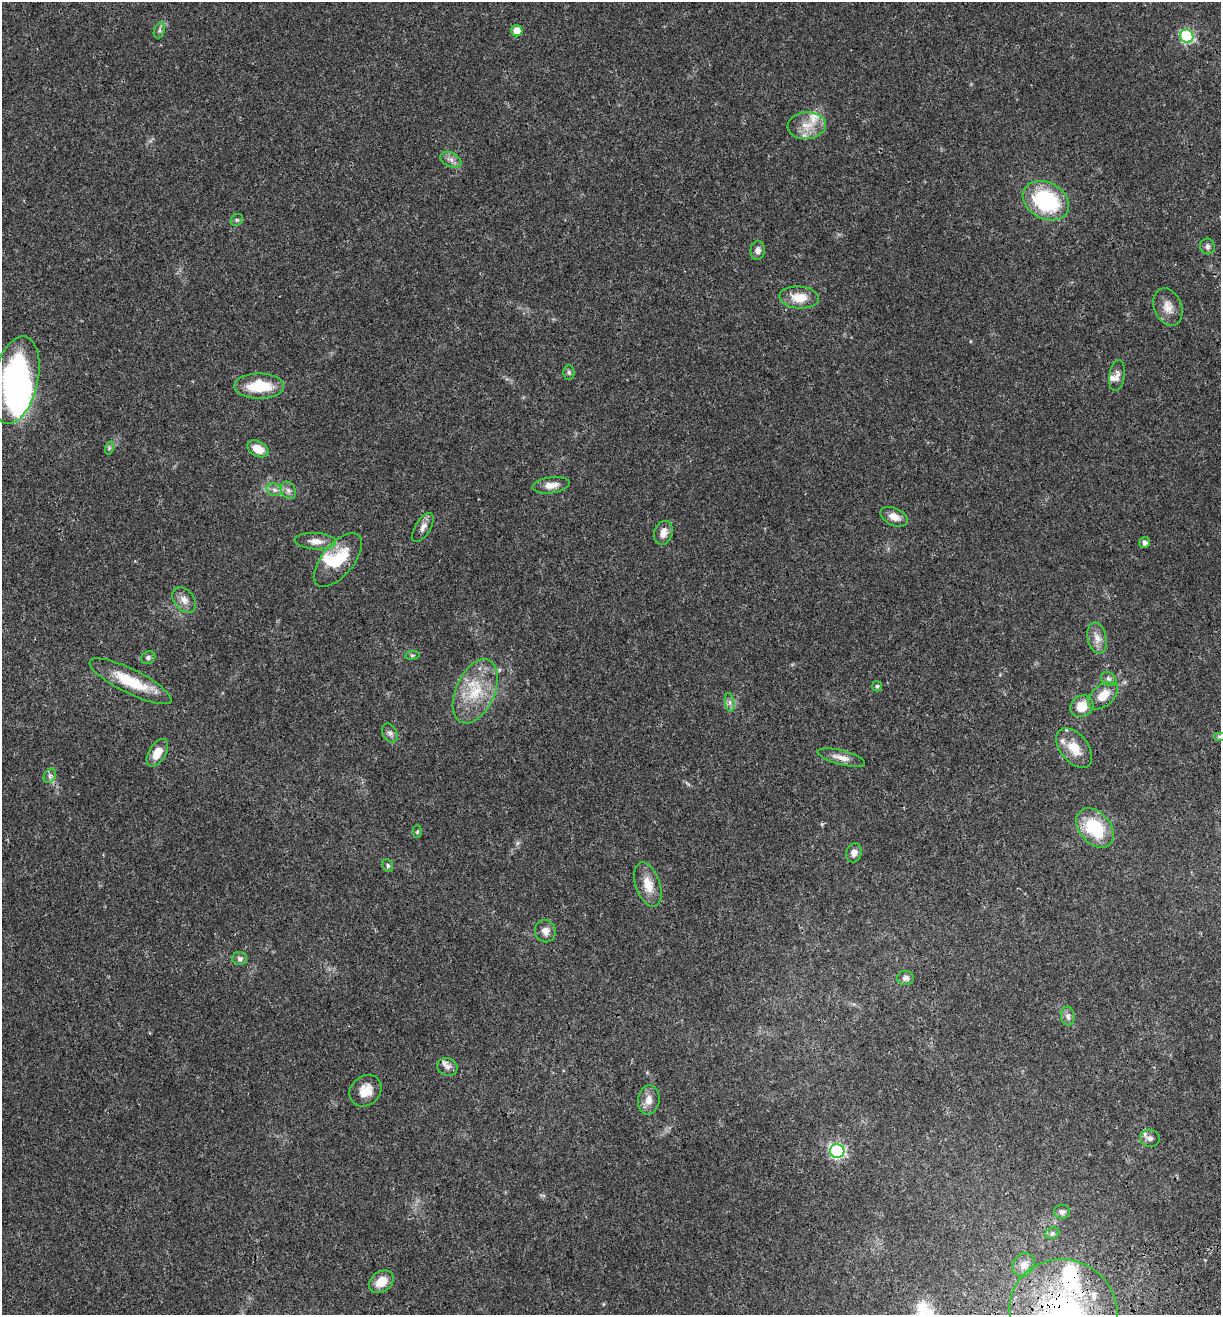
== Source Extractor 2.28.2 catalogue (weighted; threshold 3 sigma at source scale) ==
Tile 6 of 4 x 4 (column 2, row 2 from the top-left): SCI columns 1454-2672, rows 2740-4052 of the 5296 x 5479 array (HDU 1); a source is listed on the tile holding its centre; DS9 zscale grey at full resolution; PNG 1223 x 1317 px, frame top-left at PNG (2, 2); each listed source drawn as its Kron ellipse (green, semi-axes under 4 px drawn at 4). Shown black and unused: <1% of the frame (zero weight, under 3 of 4 exposures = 9% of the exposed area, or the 3 px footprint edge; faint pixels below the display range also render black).
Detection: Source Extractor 2.28.2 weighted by HDU 2 'WHT'; one run over the whole footprint, this tile lists its part. Background 0.0359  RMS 0.0032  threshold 0.0144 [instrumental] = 3 sigma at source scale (4.5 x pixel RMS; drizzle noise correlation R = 1.50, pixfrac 1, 0.0396/0.0396 arcsec/px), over >= 5 px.
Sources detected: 71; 1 inside a brighter object's white glare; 1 cosmic-ray / hot-pixel residue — neither listed nor drawn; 7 inside a brighter listed object's ellipse — not listed separately; the other 62 listed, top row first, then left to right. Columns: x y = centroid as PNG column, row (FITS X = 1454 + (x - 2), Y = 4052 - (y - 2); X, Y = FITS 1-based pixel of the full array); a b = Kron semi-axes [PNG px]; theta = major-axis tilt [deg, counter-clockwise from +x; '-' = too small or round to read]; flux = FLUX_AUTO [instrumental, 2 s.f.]
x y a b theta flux
159 30 8 5 70 0.72
517 31 5 5 - 4
1187 36 7 6 - 42
807 126 19 13 5 5.4
451 160 11 7 -24 1.4
1046 201 24 18 -28 28
237 220 6 5 - 0.57
1207 246 8 7 - 0.87
758 251 10 7 85 1.2
799 297 20 11 -5 5.5
1168 307 19 13 -68 3.5
569 372 7 5 -90 0.6
1117 375 16 7 81 1.7
16 380 45 22 77 56
259 386 25 12 0 12
109 448 7 4 72 0.53
258 449 11 7 -27 4.2
551 485 19 8 8 2.7
274 490 8 6 -22 1.1
288 490 9 7 -59 1.2
894 517 14 8 -25 2.8
423 527 16 7 58 1.9
663 533 12 9 73 2.4
315 541 21 8 -3 2.9
1144 543 5 5 - 1.1
338 560 32 15 50 11
184 600 14 9 -51 2.4
1097 638 16 9 -77 2.6
412 655 7 3 8 0.42
148 658 7 6 - 0.74
1109 679 8 6 -34 0.89
130 681 45 12 -27 11
877 686 5 5 - 0.56
475 691 34 19 66 13
1103 696 17 10 40 4.8
730 702 9 4 -82 0.97
1082 706 12 10 35 5.3
390 733 10 7 -62 1.1
1220 736 7 4 0 0.6
1074 748 23 13 -51 5.6
157 753 15 8 59 4.3
841 758 24 7 -14 2.6
50 776 7 5 60 0.87
1095 828 22 15 -49 16
417 832 6 4 87 0.43
854 853 9 7 70 1.6
388 866 6 5 - 0.57
648 885 23 12 -71 5
545 931 11 10 - 2
240 959 7 6 - 1
905 978 8 7 - 1.1
1068 1016 9 7 -86 1.3
447 1067 10 8 -19 1.4
365 1091 17 14 44 4.3
649 1100 14 11 82 2.7
1150 1138 10 8 -12 1.3
837 1151 7 7 - 55
1062 1212 8 7 - 1
1052 1233 7 5 22 0.63
1023 1265 12 10 57 2.3
381 1282 13 10 36 4.8
1063 1310 54 51 -21 64
Overlapping masked pixels (flux is a lower limit): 2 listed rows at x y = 475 691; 1063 1310
Isophote crosses this tile's border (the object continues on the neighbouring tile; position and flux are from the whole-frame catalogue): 2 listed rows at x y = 1220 736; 1063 1310